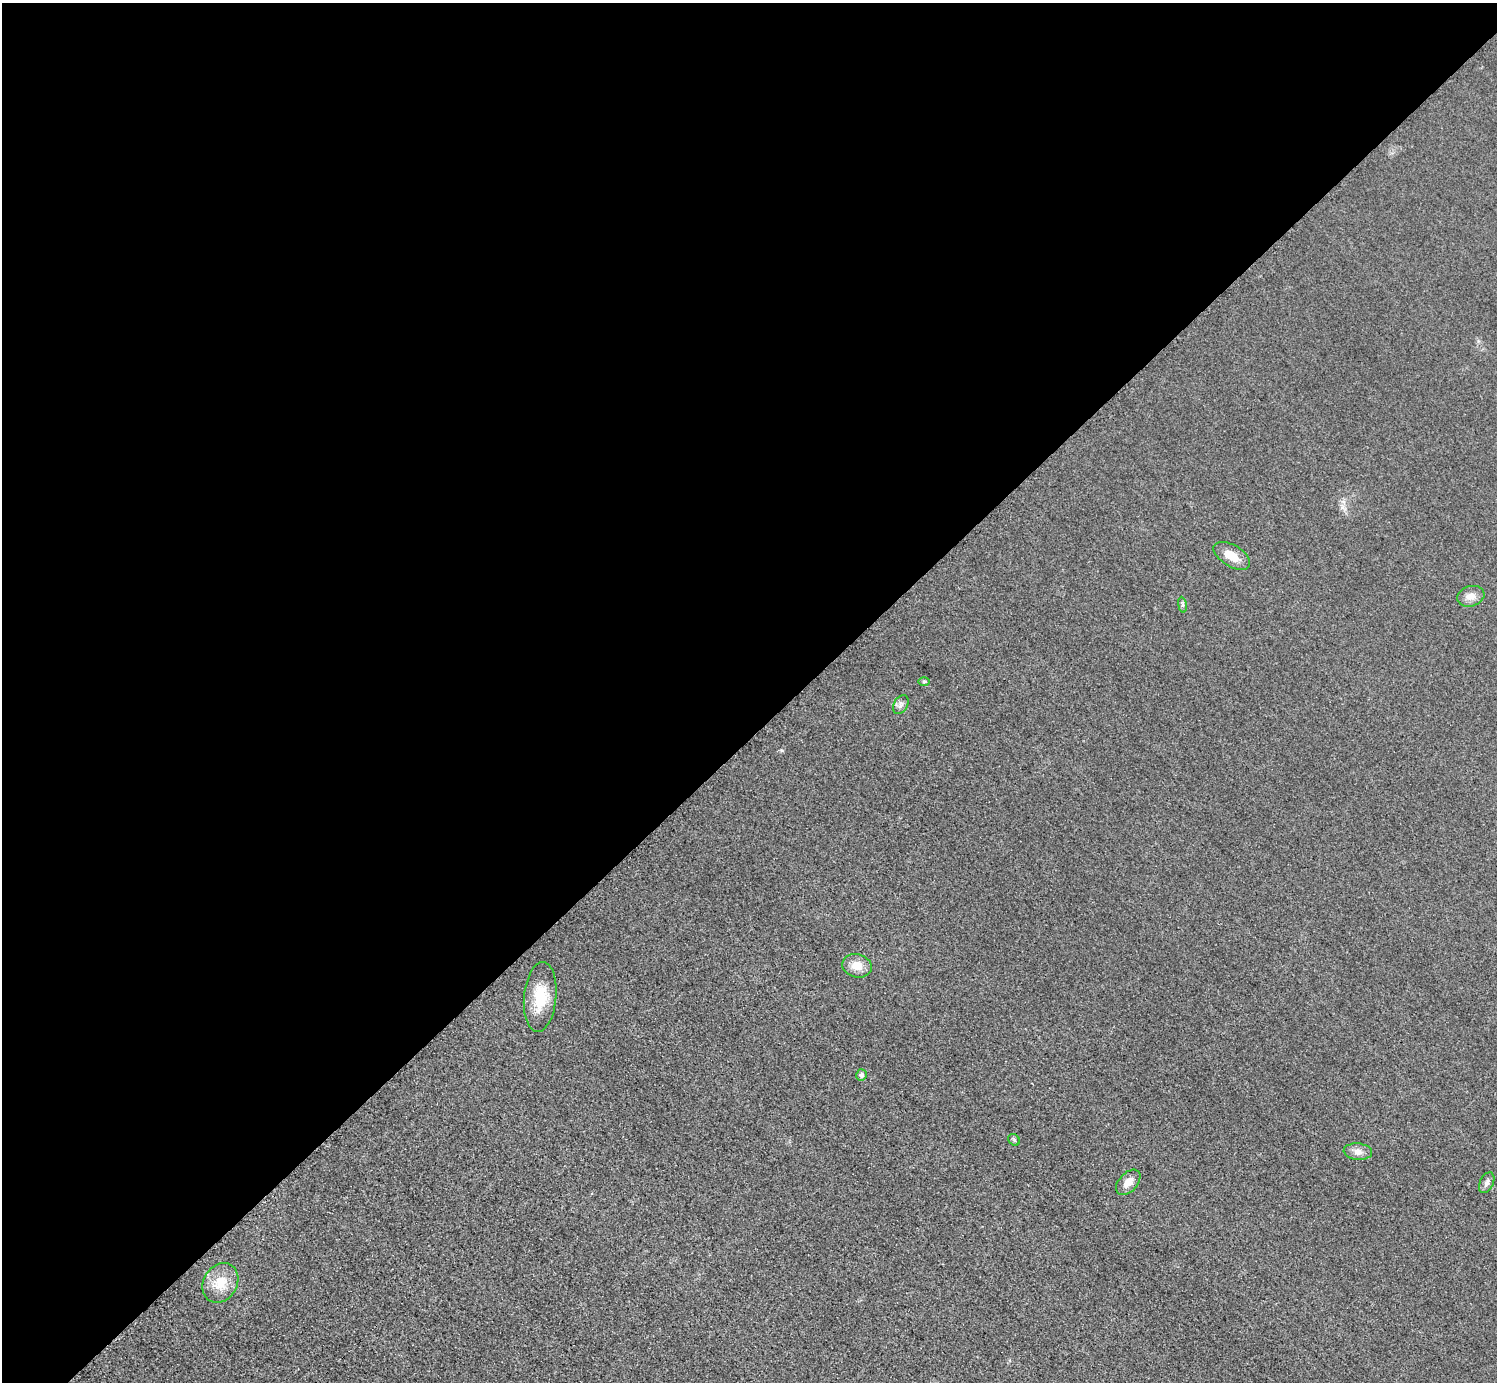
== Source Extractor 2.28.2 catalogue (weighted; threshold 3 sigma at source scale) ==
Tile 2 of 4 x 4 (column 2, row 1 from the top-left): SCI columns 1509-3003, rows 4455-5834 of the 6004 x 6004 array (HDU 1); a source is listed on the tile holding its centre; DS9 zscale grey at full resolution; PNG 1499 x 1384 px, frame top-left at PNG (2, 3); each listed source drawn as its Kron ellipse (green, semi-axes under 4 px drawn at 4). Shown black and unused: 53% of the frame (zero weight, under 3 of 5 exposures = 1% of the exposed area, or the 3 px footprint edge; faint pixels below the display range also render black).
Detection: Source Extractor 2.28.2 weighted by HDU 2 'WHT'; one run over the whole footprint, this tile lists its part. Background 0.0182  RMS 0.0054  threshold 0.0244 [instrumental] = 3 sigma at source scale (4.5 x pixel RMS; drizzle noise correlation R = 1.50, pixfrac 1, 0.05/0.05 arcsec/px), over >= 5 px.
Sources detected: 13; all 13 listed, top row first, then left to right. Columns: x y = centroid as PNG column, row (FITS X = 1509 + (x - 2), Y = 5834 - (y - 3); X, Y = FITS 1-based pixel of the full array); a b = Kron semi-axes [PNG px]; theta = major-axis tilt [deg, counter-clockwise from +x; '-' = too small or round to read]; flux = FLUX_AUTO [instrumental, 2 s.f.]
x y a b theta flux
1232 556 20 10 -31 7.9
1471 596 14 10 16 4.4
1182 605 8 4 -82 1.1
924 681 6 4 1 0.73
901 705 10 7 60 2
857 966 15 11 -14 6.9
540 997 35 16 85 17
861 1075 5 5 - 1.9
1014 1140 6 5 - 0.9
1358 1152 14 8 -5 3.4
1128 1182 15 9 47 5
1487 1183 11 6 64 2
220 1283 21 16 57 12